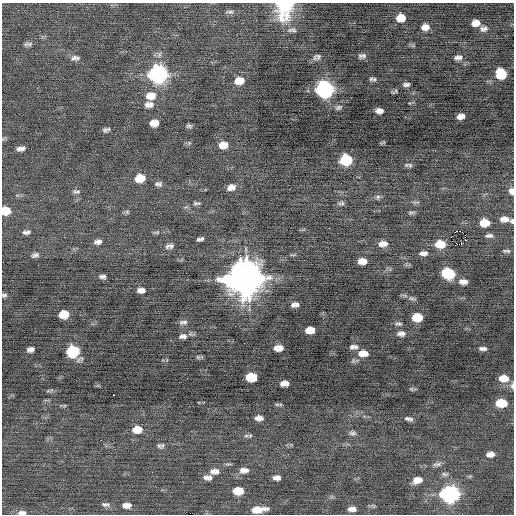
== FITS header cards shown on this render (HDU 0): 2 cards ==
NAXIS1  =                  512 / Axis length
NAXIS2  =                  512 / Axis length

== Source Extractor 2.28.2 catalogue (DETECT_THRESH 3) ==
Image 512 x 512 px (HDU 0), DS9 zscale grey, 1 PNG px = 1 image px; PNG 516 x 516 px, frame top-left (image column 1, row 512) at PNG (2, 3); no overlay
Background -0.05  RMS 0.73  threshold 2.2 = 3 sigma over >= 5 px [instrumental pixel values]
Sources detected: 122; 1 with non-positive FLUX_AUTO (blend fragments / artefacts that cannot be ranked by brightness) is not listed; the other 121 listed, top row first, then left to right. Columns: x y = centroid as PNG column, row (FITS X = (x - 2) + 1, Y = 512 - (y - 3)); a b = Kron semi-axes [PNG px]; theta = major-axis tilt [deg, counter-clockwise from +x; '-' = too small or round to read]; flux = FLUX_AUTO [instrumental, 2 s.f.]
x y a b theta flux
284 6 21 16 72 2500
230 12 13 5 -1 140
286 17 19 10 70 640
401 18 8 6 6 760
475 23 8 6 5 410
425 27 8 6 5 360
484 29 10 7 4 180
292 30 13 5 -3 150
28 44 12 5 6 140
318 56 8 7 - 130
362 56 9 5 6 140
457 57 7 5 55 140
460 57 8 7 - 150
74 58 9 7 25 190
158 74 10 9 - 17000
501 74 9 8 - 1200
371 79 7 5 14 91
239 81 10 7 8 610
406 84 7 4 5 130
325 90 10 8 2 16000
396 91 7 4 88 59
151 96 13 10 6 600
149 104 11 7 6 280
339 107 9 6 23 120
379 111 7 5 -4 240
461 116 7 5 10 290
154 123 8 6 8 540
189 126 7 5 -4 110
106 130 7 4 17 130
223 145 9 7 7 540
23 148 7 6 - 130
19 149 7 6 - 170
346 160 9 7 6 2800
410 165 8 6 -32 110
140 178 9 7 10 960
157 184 9 5 41 92
160 184 8 6 70 110
231 187 11 7 17 320
512 191 7 5 -84 320
77 192 10 5 0 130
378 197 7 5 23 110
195 203 7 5 -34 110
342 203 7 4 88 85
6 211 8 6 2 1100
127 212 6 5 - 85
411 213 11 4 12 94
504 219 12 7 -2 340
512 221 6 5 - 100
484 223 9 7 0 830
456 231 3 2 - 80
460 231 2 2 - 400
26 232 10 5 6 150
156 232 10 4 -4 94
465 235 2 2 - 380
489 236 11 6 2 170
200 239 7 4 14 140
465 240 3 2 - 210
98 242 10 6 8 210
383 244 10 6 4 400
440 244 9 6 1 970
461 244 3 2 - 220
171 246 9 8 - 180
506 251 10 4 0 110
423 253 10 5 5 230
35 255 9 5 18 160
362 261 8 5 0 490
38 265 2 2 - 37
448 273 9 7 -11 3200
102 277 8 5 -2 150
244 278 13 12 - 140000
463 282 11 7 -10 280
141 290 8 5 2 270
4 295 7 5 8 110
412 298 11 5 -13 130
297 304 5 4 - 86
293 305 6 5 - 140
64 314 8 6 8 930
417 317 9 7 1 830
183 322 11 6 4 150
399 324 9 5 -6 110
310 330 8 6 5 670
401 334 10 6 -1 190
183 336 10 6 2 190
353 347 9 5 3 170
278 348 8 5 1 500
30 349 7 5 16 200
483 349 8 4 -2 150
73 351 9 7 11 3500
363 353 11 7 -3 480
198 357 7 4 -45 67
251 377 9 7 2 1300
503 378 11 7 -4 560
284 383 8 5 4 280
512 386 9 4 86 120
411 389 5 5 - 70
113 395 2 2 - 250
501 403 9 6 -4 1400
277 404 8 4 -9 77
259 418 8 5 -3 240
409 419 9 4 -11 150
137 429 10 7 5 690
352 433 10 5 -4 130
246 436 9 4 9 100
159 446 9 6 -55 130
490 454 9 6 5 280
437 464 13 5 9 170
244 470 12 7 1 300
213 471 8 7 - 220
217 471 8 6 -75 150
445 474 9 5 -16 120
206 477 7 7 - 160
209 477 7 6 - 150
277 478 7 5 -2 230
417 480 10 7 12 440
238 491 9 6 -2 830
449 494 10 8 0 16000
106 504 12 6 -4 160
127 505 10 6 1 310
352 509 9 5 -1 250
258 510 14 5 7 720
22 513 12 6 -1 220
At the frame edge (FLAGS 8, measured only in part): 7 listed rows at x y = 284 6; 512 191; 6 211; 512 221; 4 295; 512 386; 22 513
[1 non-positive-flux detection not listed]